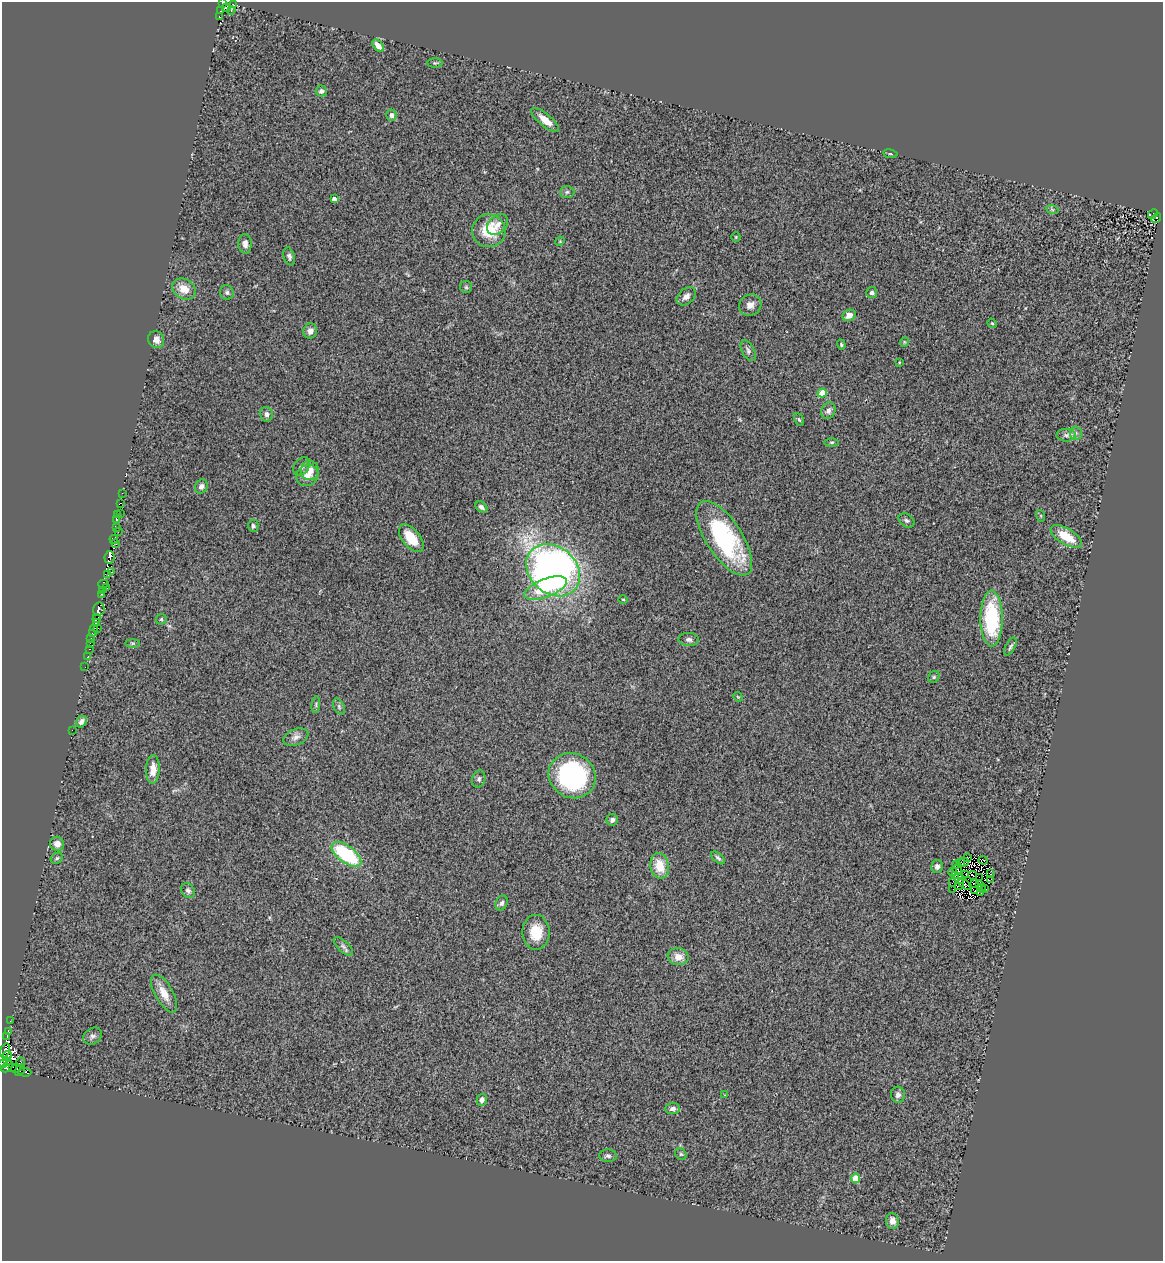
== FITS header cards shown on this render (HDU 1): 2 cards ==
NAXIS1  =                 1161
NAXIS2  =                 1259

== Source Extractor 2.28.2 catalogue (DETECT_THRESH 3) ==
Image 1161 x 1259 px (HDU 1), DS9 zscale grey, 1 PNG px = 1 image px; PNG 1165 x 1263 px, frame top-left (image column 1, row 1259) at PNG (2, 2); each listed source drawn as its Kron ellipse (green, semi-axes under 4 px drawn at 4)
Background 0.563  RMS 0.16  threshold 0.49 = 3 sigma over >= 5 px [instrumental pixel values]
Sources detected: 171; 12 with non-positive FLUX_AUTO (blend fragments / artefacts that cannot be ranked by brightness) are neither listed nor drawn; the other 159 listed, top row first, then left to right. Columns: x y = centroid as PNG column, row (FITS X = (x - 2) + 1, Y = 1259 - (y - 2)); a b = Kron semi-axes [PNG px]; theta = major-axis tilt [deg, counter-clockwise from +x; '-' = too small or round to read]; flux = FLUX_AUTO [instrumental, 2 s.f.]
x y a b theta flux
223 3 3 2 - 25
234 5 3 2 - 18
226 8 4 4 - 260
231 10 4 3 - 34
221 11 2 2 - 26
219 16 3 2 - 74
378 46 7 4 -47 89
435 63 8 4 0 19
321 91 5 5 - 41
391 115 5 5 - 39
545 120 17 6 -39 130
890 154 7 3 -8 12
567 192 7 6 - 28
334 199 4 4 - 64
1052 209 6 4 -20 16
1153 214 5 3 - 32
1156 218 5 4 - 57
498 225 12 8 44 68
489 231 16 16 - 350
736 237 5 4 - 12
560 241 5 3 - 9.8
245 244 9 6 -87 55
289 256 9 5 -73 35
466 287 6 6 - 19
184 289 12 9 -31 140
227 292 7 6 - 29
872 292 5 5 - 31
686 296 11 7 41 58
750 305 11 10 - 72
849 315 7 5 26 84
992 323 5 4 - 13
310 331 7 6 - 61
156 339 8 8 - 82
904 342 5 3 - 9.3
841 345 5 4 - 13
748 351 11 6 -61 36
899 362 3 2 - 8.7
822 393 5 4 - 220
828 411 8 7 - 47
266 414 7 6 - 39
799 420 7 4 -62 15
1076 433 6 6 - 30
1066 435 10 6 0 39
832 442 7 3 1 16
301 466 10 7 55 47
310 471 9 9 - 97
307 476 11 10 - 110
201 486 7 6 - 46
122 493 3 2 - 12
120 503 3 2 - 8.9
481 507 6 5 - 38
120 513 2 2 - 4.2
117 515 2 2 - 25
1041 516 6 4 -72 12
116 519 3 2 - 29
907 521 8 6 -32 26
253 526 6 5 - 27
116 528 4 2 - 220
118 532 3 2 - 74
1066 536 17 8 -31 290
411 538 16 8 -51 250
724 538 43 18 -57 1400
114 539 4 2 - 190
116 544 2 2 - 38
109 557 6 5 - 520
553 570 29 23 -42 5700
112 572 2 2 - 19
108 575 2 2 - 6
103 584 5 3 - 88
106 587 2 2 - 70
546 588 22 9 22 450
102 590 4 2 - 84
102 594 4 3 - 90
623 599 5 3 - 10
99 609 6 6 - 450
97 618 4 2 - 67
992 618 28 11 -90 890
161 619 6 5 - 16
96 623 3 2 - 130
98 628 3 2 - 35
93 631 6 3 79 140
92 634 3 3 - 81
91 638 3 2 - 25
689 639 10 6 -3 41
90 643 3 2 - 20
133 643 7 4 0 16
1010 646 10 4 62 25
89 649 3 2 - 25
88 656 2 2 - 9.7
85 667 2 2 - 5.6
934 677 6 5 - 18
738 697 5 4 - 10
316 705 8 3 85 17
339 706 8 5 -65 24
81 722 6 5 - 57
72 730 2 2 - 120
296 737 13 8 22 62
153 769 14 7 88 120
572 776 24 22 -33 1500
479 779 9 6 72 31
612 820 6 5 - 42
57 844 7 7 - 69
346 854 17 8 -36 870
57 858 6 5 - 19
718 858 8 4 -41 24
967 858 3 3 - 69
983 860 4 2 - 38
960 862 3 2 - 36
964 862 5 2 - 9.8
957 864 3 2 - 25
660 866 13 9 -80 230
937 866 6 6 - 34
957 870 5 3 - 15
953 872 4 2 - 30
991 873 3 2 - 14
966 874 3 2 - 7.8
955 875 3 2 - 3.2
973 875 4 2 - 23
979 877 3 2 - 16
959 878 6 4 -54 23
991 879 3 2 - 34
952 883 4 2 - 3.6
974 883 3 2 - 11
964 884 7 3 -42 1
959 885 5 2 - 19
980 885 3 2 - 22
981 888 4 2 - 9.9
984 888 3 2 - 22
953 889 2 2 - 10
188 890 8 6 -54 34
975 891 3 2 - 6.1
981 892 3 2 - 5.4
502 903 8 6 63 32
536 932 17 13 -90 270
343 946 12 5 -43 37
678 957 10 8 -9 110
164 994 21 9 -60 150
10 1021 3 2 - 11
8 1032 4 3 - 120
7 1036 3 2 - 7.2
92 1036 10 7 36 43
5 1050 7 4 72 220
7 1055 4 3 - 210
8 1062 3 2 - 310
21 1062 5 3 - 91
3 1064 3 2 - 190
7 1067 6 4 44 490
12 1067 4 2 - 150
16 1068 5 3 - 110
20 1070 6 2 57 150
25 1072 7 3 -2 220
725 1094 3 2 - 5.6
898 1095 8 7 - 42
482 1100 6 5 - 48
673 1109 7 5 2 42
681 1154 6 5 - 20
608 1156 9 6 -4 31
855 1178 5 4 - 220
892 1221 8 6 -82 81
At the frame edge (FLAGS 8, measured only in part): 2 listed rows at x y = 223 3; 3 1064
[12 non-positive-flux detections neither listed nor drawn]